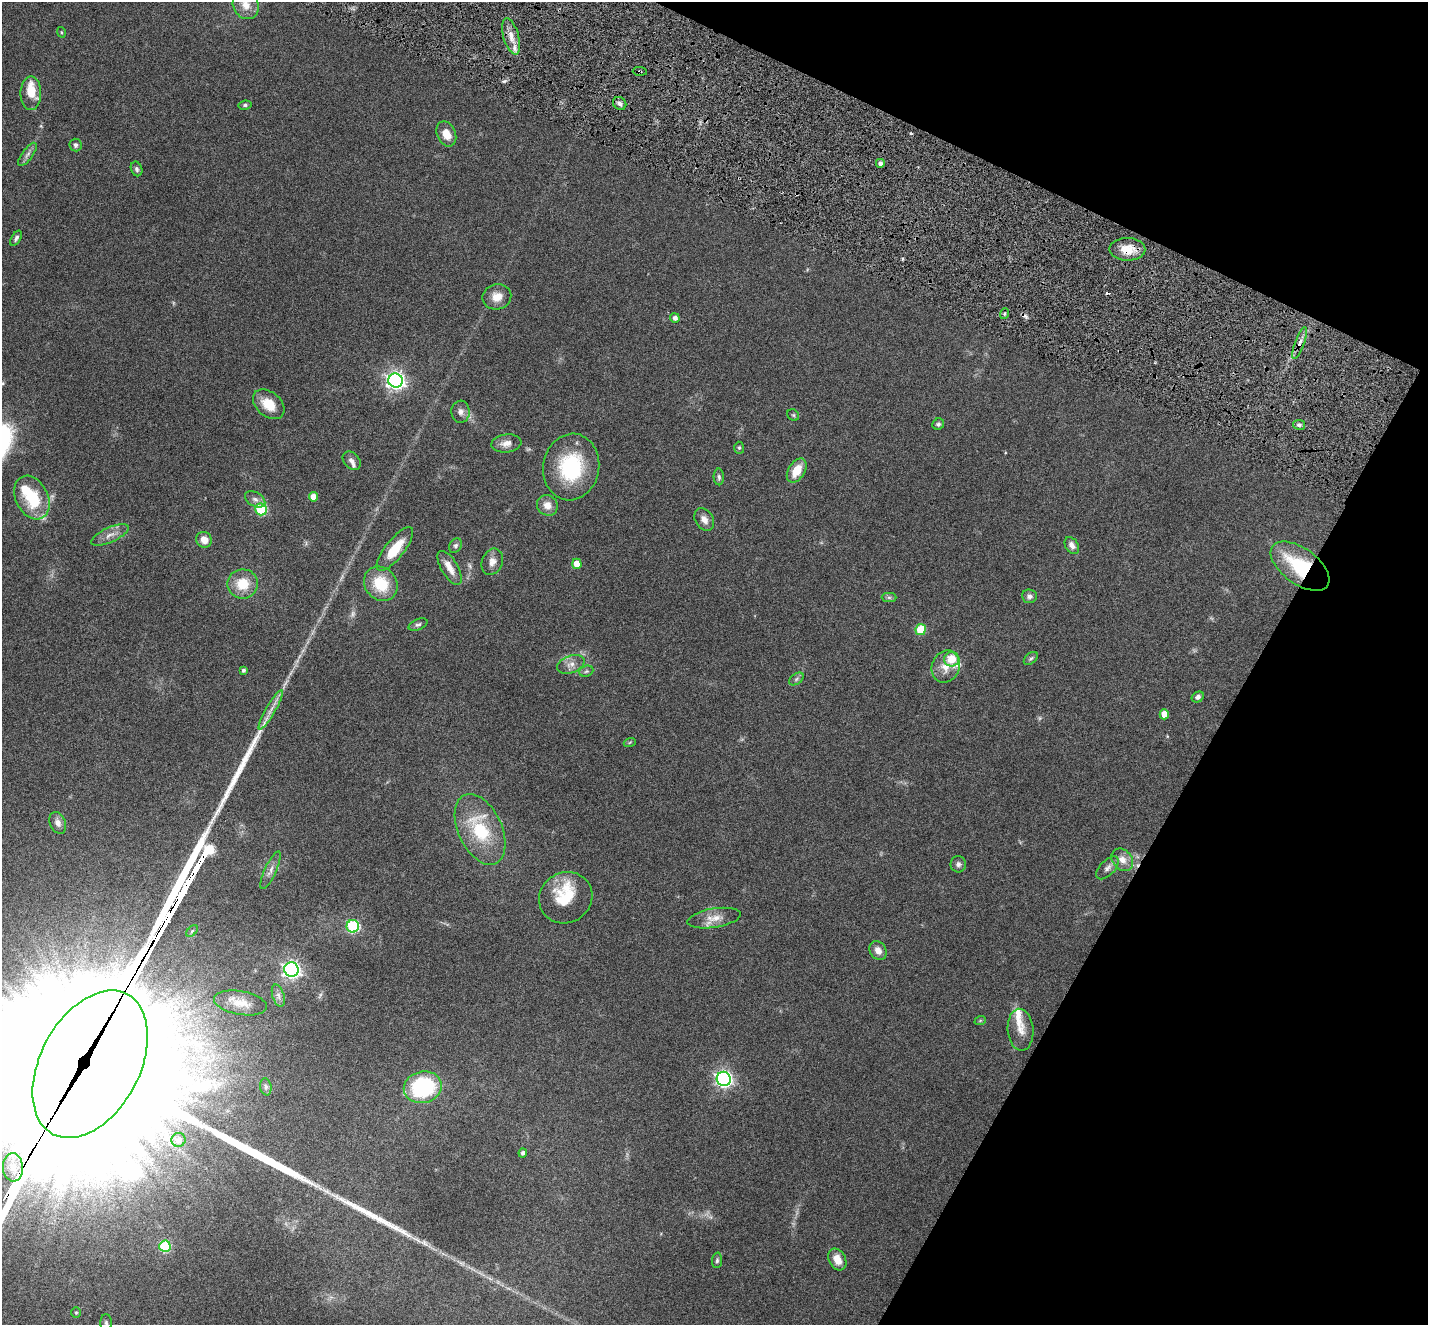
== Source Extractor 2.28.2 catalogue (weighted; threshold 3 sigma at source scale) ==
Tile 8 of 4 x 4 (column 4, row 2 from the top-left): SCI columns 4361-5786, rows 2936-4258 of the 5796 x 5871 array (HDU 1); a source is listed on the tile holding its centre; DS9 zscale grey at full resolution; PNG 1430 x 1327 px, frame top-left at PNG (2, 2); each listed source drawn as its Kron ellipse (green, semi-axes under 4 px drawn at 4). Shown black and unused: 22% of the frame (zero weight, under 5 of 9 exposures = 5% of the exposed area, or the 3 px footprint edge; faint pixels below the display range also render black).
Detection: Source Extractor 2.28.2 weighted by HDU 2 'WHT'; one run over the whole footprint, this tile lists its part. Background 0.0535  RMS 0.0043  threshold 0.0177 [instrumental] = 3 sigma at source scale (4.09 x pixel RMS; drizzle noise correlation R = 1.36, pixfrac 0.8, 0.05/0.05 arcsec/px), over >= 5 px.
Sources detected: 109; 5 too faint to see at this stretch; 4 inside a brighter object's white glare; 2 cosmic-ray / hot-pixel residue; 2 long thin detections or spike segments (spike, bleed or trail) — neither listed nor drawn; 6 inside a brighter listed object's ellipse — not listed separately; the other 90 listed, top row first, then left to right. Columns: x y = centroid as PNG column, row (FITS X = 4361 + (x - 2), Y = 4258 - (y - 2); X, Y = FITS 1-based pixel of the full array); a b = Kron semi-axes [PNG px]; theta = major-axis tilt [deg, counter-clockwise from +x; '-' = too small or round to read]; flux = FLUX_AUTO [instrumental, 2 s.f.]
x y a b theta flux
246 5 15 12 -59 4.4
61 32 5 3 - 0.36
511 36 18 7 -73 4.5
640 71 7 3 -3 0.57
31 93 17 10 89 7.9
620 103 7 6 - 1.5
245 105 6 4 9 0.72
446 134 13 9 -65 4.6
75 145 6 6 - 1
27 154 14 5 54 1.5
880 163 4 4 - 1.3
137 169 7 5 -68 0.96
16 238 8 4 59 1
1127 249 18 11 -1 7.5
497 297 14 12 12 4.9
1004 314 5 3 - 0.59
675 318 5 4 - 1.7
1300 343 16 5 71 2.3
396 380 7 7 - 190
269 404 18 12 -40 8
460 412 11 9 -88 2.2
793 415 6 5 - 0.65
938 424 6 5 - 0.95
1299 425 6 5 - 1
506 443 15 9 6 3.2
739 448 6 5 - 0.63
352 461 10 7 -47 1.7
571 467 33 28 80 30
797 470 13 8 58 7.5
719 477 8 5 -89 0.95
314 497 4 4 - 4.4
32 498 23 16 -63 19
255 499 11 7 -31 1.7
547 505 11 10 - 3.8
261 509 6 6 - 27
704 520 12 8 -56 2.8
110 535 20 7 24 3.5
204 540 8 7 - 3.8
1072 545 9 6 -58 1.9
455 546 8 6 57 1.1
395 549 27 9 52 12
492 562 13 10 68 3
577 564 5 5 - 5
1300 566 34 18 -36 30
450 568 19 8 -60 4.4
243 584 15 14 - 9.9
381 584 18 15 -49 14
1029 596 7 7 - 1.4
889 597 7 4 -1 0.81
418 625 10 5 22 1
921 629 5 5 - 13
1031 658 8 5 40 0.85
952 659 7 7 - 7.5
571 664 14 8 20 2.9
946 667 16 14 66 5.7
243 670 3 3 - 1
586 671 7 5 21 0.8
796 679 8 5 37 0.94
1198 697 6 5 - 1.3
271 710 22 5 60 3.1
1164 714 5 4 - 4.7
630 742 6 4 20 0.51
58 823 11 8 -67 2.5
480 829 38 21 -65 24
1122 860 12 9 -48 3.7
958 864 8 8 - 1.4
1107 868 14 7 45 2
271 870 20 5 65 2.3
566 898 27 25 30 15
714 918 27 9 9 5.2
353 926 6 6 - 40
192 931 7 4 45 0.61
878 951 10 8 -56 2.7
291 970 7 7 - 150
278 996 11 6 -73 1.7
240 1003 27 11 -10 6.4
980 1021 6 3 19 0.41
1020 1030 21 13 -86 4.9
90 1064 79 49 62 34000
724 1079 7 7 - 140
266 1087 8 5 -81 0.95
423 1087 19 15 13 38
179 1140 7 7 - 2.3
523 1153 4 4 - 1.2
13 1167 14 10 -86 4.7
165 1246 6 5 - 28
837 1259 11 8 -62 4.8
717 1260 8 5 88 0.81
76 1313 5 4 - 0.51
106 1323 9 5 -89 0.96
Overlapping masked pixels (flux is a lower limit): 5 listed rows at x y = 640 71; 1127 249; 1300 343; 1300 566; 90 1064
Isophote crosses this tile's border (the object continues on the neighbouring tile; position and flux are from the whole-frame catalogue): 3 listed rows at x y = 246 5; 90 1064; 106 1323